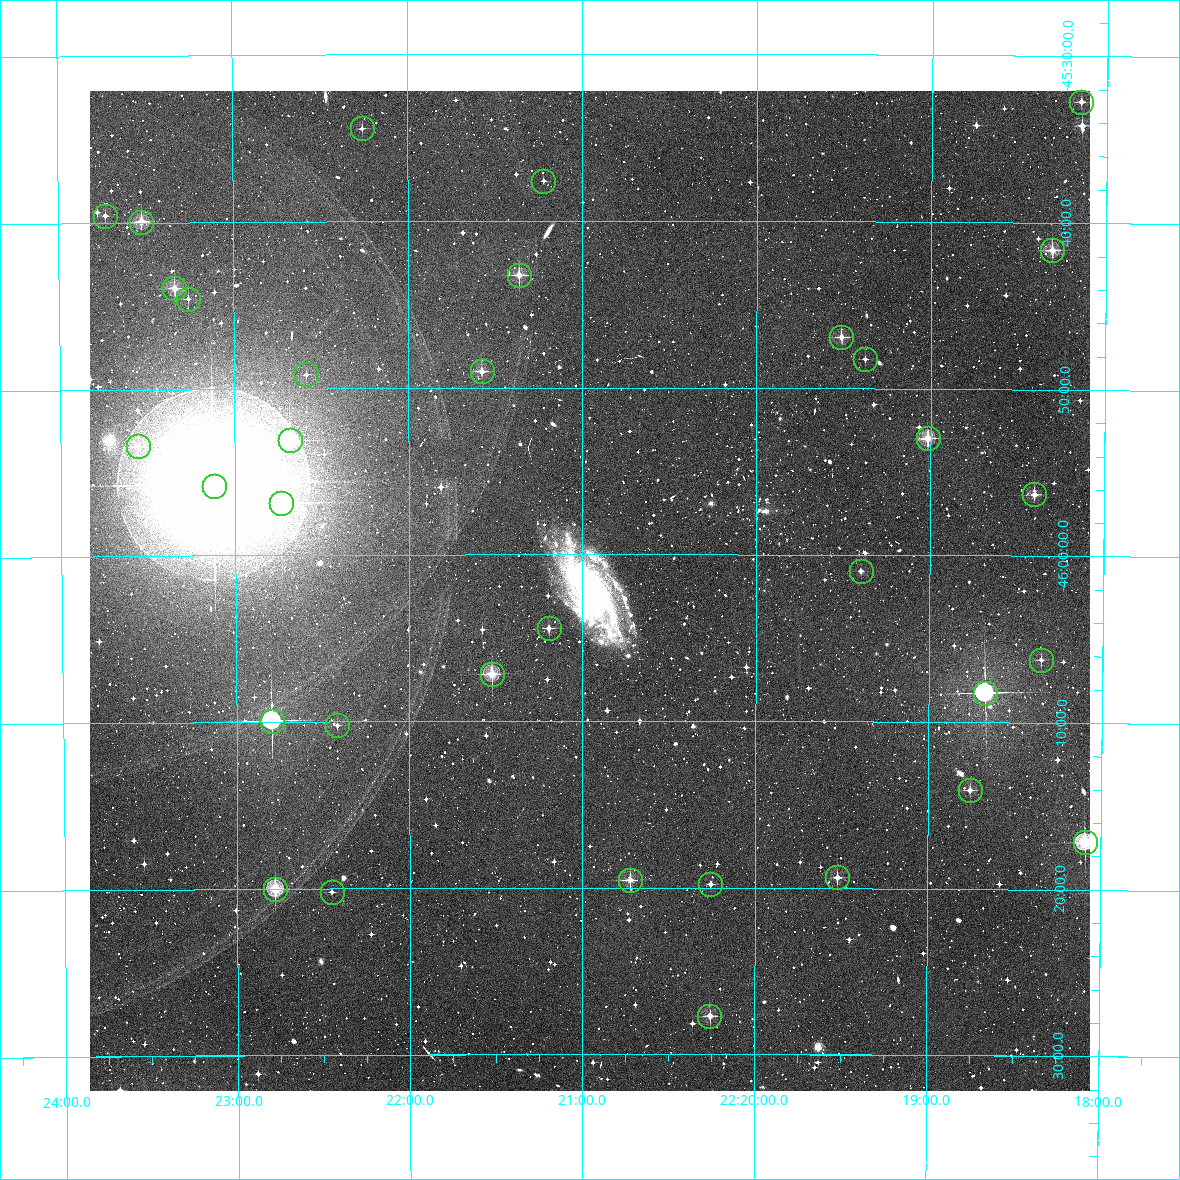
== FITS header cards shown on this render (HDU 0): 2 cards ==
NAXIS1  =                 1000 / Width of image
NAXIS2  =                 1000 / Height of image

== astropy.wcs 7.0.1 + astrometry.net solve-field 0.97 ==
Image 1000 x 1000 px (HDU 0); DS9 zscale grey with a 90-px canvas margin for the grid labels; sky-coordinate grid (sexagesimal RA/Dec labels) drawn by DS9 from the SOLVED WCS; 34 Tycho-2 reference stars matched to detected sources circled (green)
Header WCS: RA---TAN/DEC--TAN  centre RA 22:20:57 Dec -46:02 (335.24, -46.04 deg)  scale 3.6 arcsec/px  FOV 60.0' x 60.0'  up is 0 deg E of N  parity normal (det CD < 0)
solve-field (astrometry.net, Tycho-2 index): VERIFIED the header's WCS against the Tycho-2 star catalogue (verified at 4 index scales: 10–34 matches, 0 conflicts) and refined it, rather than solving blind
Solved WCS: RA---TAN-SIP/DEC--TAN-SIP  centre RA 22:20:58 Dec -46:02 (335.24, -46.04 deg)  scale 3.6 arcsec/px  FOV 60.0' x 60.0'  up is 0 deg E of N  parity normal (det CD < 0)
The solver's refit moves the header's centre by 1.5 arcsec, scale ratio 1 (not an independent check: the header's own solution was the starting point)
Tycho-2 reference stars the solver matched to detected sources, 34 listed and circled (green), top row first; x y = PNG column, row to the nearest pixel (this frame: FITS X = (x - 90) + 1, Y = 1000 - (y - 91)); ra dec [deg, ICRS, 3 dp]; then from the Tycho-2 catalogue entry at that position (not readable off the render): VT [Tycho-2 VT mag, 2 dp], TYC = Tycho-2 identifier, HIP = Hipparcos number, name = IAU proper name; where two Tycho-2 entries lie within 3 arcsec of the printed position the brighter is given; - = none
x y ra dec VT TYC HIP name
1081 102 334.537 -45.545 11.71 8439-666-1 - -
362 128 335.565 -45.574 12.08 8439-267-1 - -
543 181 335.306 -45.626 12.23 8439-188-1 - -
105 216 335.933 -45.659 11.99 8439-73-1 - -
141 222 335.881 -45.666 10.10 8439-1120-1 - -
1052 250 334.577 -45.694 10.27 8439-325-1 - -
519 275 335.341 -45.721 10.26 8439-625-1 - -
174 288 335.834 -45.732 9.92 8439-45-1 - -
188 299 335.815 -45.743 11.94 8439-540-1 - -
841 337 334.878 -45.782 11.11 8439-493-1 - -
865 359 334.844 -45.804 11.88 8439-1168-1 - -
482 371 335.394 -45.817 11.46 8439-57-1 - -
306 374 335.646 -45.819 12.13 8439-239-1 - -
928 438 334.754 -45.883 9.83 8439-1192-1 - -
290 440 335.670 -45.885 8.85 8439-880-1 - -
138 446 335.888 -45.890 11.31 8439-576-1 - -
214 486 335.780 -45.931 10.73 8439-1487-1 - -
1034 494 334.600 -45.938 11.10 8439-1415-1 - -
281 503 335.684 -45.948 6.41 8439-392-1 110478 -
861 571 334.849 -46.016 12.51 8439-69-1 - -
549 628 335.298 -46.074 11.25 8439-1279-1 - -
1041 660 334.589 -46.104 11.85 8439-98-1 - -
492 674 335.380 -46.119 9.57 8439-178-1 - -
985 693 334.669 -46.137 7.64 8439-9-1 110148 -
272 721 335.699 -46.165 8.40 8439-610-1 110484 -
337 725 335.604 -46.170 11.92 8439-945-1 - -
970 790 334.690 -46.234 11.02 8439-1323-1 - -
1085 842 334.523 -46.286 9.51 8439-1417-1 - -
837 877 334.881 -46.323 11.18 8439-1335-1 - -
630 880 335.181 -46.325 10.92 8439-672-1 - -
710 884 335.065 -46.330 11.77 8439-587-1 - -
275 889 335.695 -46.334 9.61 8439-358-1 - -
332 892 335.613 -46.337 12.36 8439-1172-1 - -
709 1016 335.065 -46.461 10.94 8439-1188-1 - -